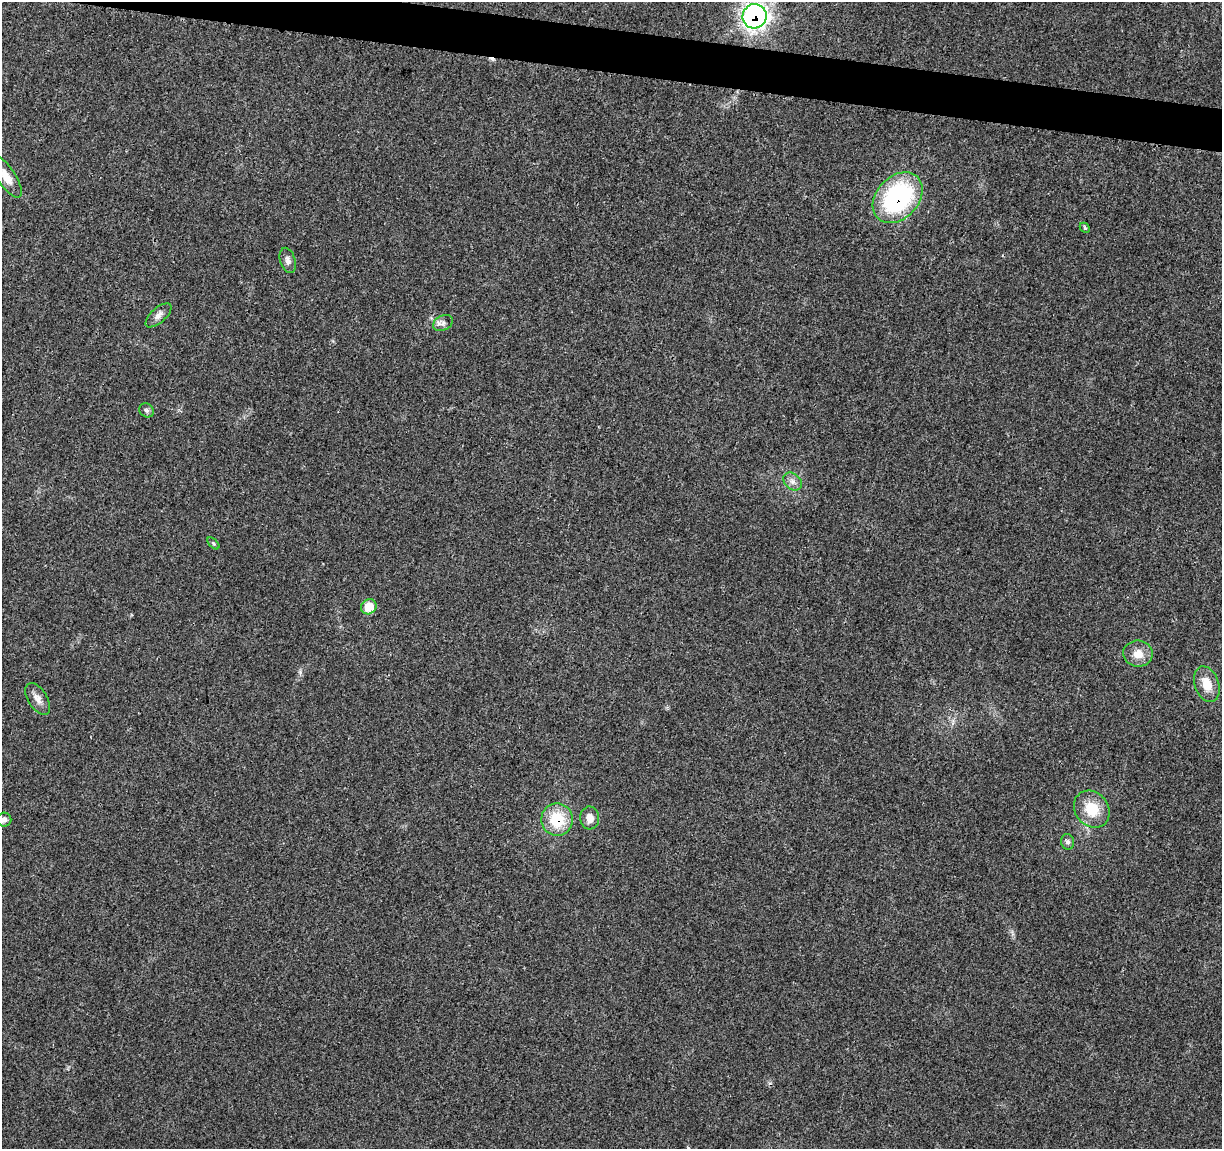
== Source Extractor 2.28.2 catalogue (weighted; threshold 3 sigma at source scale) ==
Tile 11 of 4 x 4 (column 3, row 3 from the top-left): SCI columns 2448-3667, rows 1379-2525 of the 4900 x 5106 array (HDU 1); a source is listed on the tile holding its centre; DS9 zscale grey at full resolution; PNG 1224 x 1151 px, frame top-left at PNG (2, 2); each listed source drawn as its Kron ellipse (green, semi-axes under 4 px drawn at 4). Shown black and unused: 3% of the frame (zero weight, under 3 of 4 exposures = <1% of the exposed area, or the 3 px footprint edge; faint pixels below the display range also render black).
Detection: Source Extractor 2.28.2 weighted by HDU 2 'WHT'; one run over the whole footprint, this tile lists its part. Background 0.0199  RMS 0.0029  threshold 0.0128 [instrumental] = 3 sigma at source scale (4.5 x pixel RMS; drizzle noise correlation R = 1.50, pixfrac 1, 0.0396/0.0396 arcsec/px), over >= 5 px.
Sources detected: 20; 1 cosmic-ray / hot-pixel residue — neither listed nor drawn; the other 19 listed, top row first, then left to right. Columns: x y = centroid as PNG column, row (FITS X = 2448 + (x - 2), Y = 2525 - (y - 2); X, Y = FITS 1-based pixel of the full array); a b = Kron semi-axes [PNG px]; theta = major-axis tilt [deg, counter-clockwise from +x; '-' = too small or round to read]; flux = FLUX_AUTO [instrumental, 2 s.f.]
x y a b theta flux
755 16 12 12 - 130
6 176 25 9 -56 3.8
898 198 29 21 47 42
1085 228 6 4 -45 0.38
288 260 13 7 -74 1.5
158 315 16 7 42 1.6
443 323 11 7 27 1.2
146 410 8 6 -41 0.72
793 482 10 7 -44 1.5
213 543 7 4 -45 0.41
369 607 8 7 - 5.8
1138 654 15 13 -9 3.5
1207 684 18 12 -70 4.7
38 699 18 9 -58 2
1092 809 20 16 -51 7.6
590 818 11 9 -87 2.5
4 820 7 7 - 1.1
557 820 16 15 - 10
1067 842 8 6 -73 0.86
Overlapping masked pixels (flux is a lower limit): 3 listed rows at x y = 755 16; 898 198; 557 820
Isophote crosses this tile's border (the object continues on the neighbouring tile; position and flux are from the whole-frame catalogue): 2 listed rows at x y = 6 176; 4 820